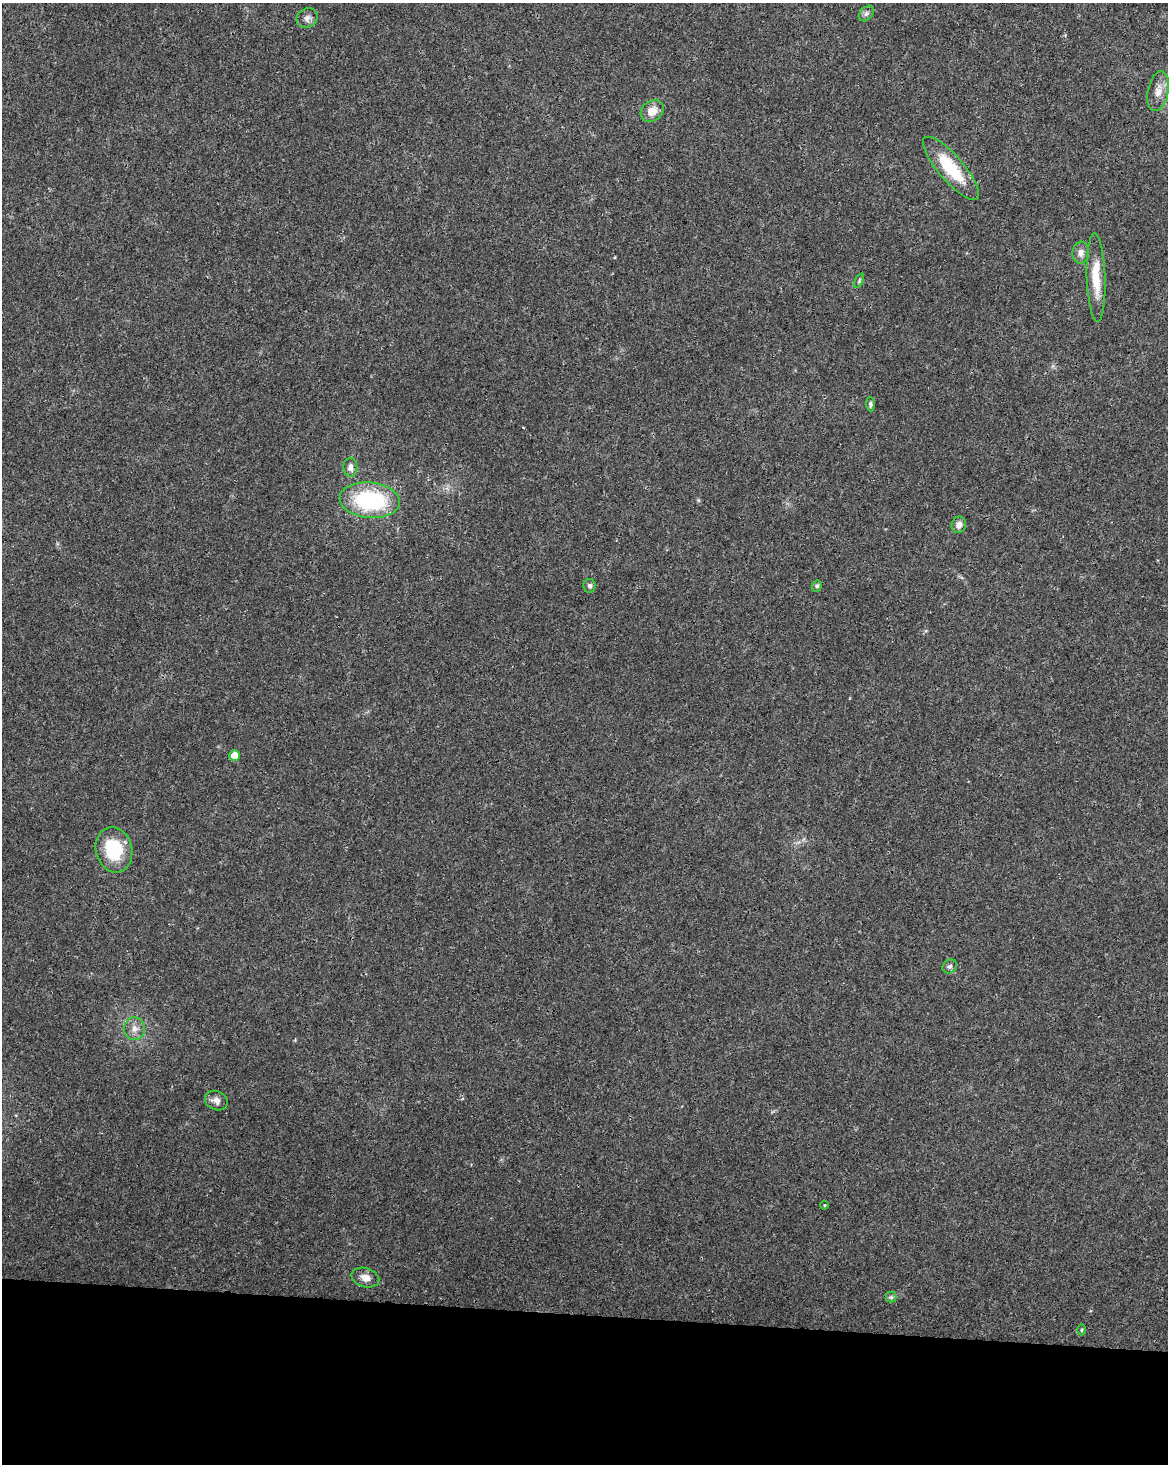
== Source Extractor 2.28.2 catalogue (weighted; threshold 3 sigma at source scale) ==
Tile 10 of 4 x 3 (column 2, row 3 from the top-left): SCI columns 1175-2340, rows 286-1747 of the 4672 x 4898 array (HDU 1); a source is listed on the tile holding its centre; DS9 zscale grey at full resolution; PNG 1170 x 1466 px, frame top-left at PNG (2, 3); each listed source drawn as its Kron ellipse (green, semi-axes under 4 px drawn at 4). Shown black and unused: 10% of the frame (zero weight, under 3 of 4 exposures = <1% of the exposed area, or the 3 px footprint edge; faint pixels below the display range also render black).
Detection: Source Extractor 2.28.2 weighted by HDU 2 'WHT'; one run over the whole footprint, this tile lists its part. Background 0.0187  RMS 0.0031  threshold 0.0138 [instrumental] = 3 sigma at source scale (4.5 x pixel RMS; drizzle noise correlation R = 1.50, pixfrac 1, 0.0396/0.0396 arcsec/px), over >= 5 px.
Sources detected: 23; all 23 listed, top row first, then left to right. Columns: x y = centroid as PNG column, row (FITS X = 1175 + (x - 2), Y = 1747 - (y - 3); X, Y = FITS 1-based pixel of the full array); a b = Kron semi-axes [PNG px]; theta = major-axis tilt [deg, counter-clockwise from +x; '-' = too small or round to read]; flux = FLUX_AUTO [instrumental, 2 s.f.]
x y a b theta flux
866 13 9 6 49 0.87
307 18 11 9 30 1.4
1158 91 20 10 79 3.3
652 111 12 10 37 3.5
951 168 40 12 -49 14
1081 253 11 8 85 1.8
1096 278 44 9 -88 8.2
859 281 7 4 64 0.46
870 404 7 4 -87 0.55
350 467 9 7 -89 1.6
370 500 30 17 -5 30
959 525 8 7 - 1.7
590 586 7 6 - 0.84
817 586 5 5 - 0.69
235 756 5 5 - 3.7
114 850 23 18 -76 15
950 966 7 6 - 0.88
134 1029 11 10 - 2.2
216 1101 12 9 -26 1.8
825 1205 4 3 - 0.26
365 1278 14 9 -16 2.4
891 1297 5 5 - 0.55
1081 1330 5 3 - 0.35